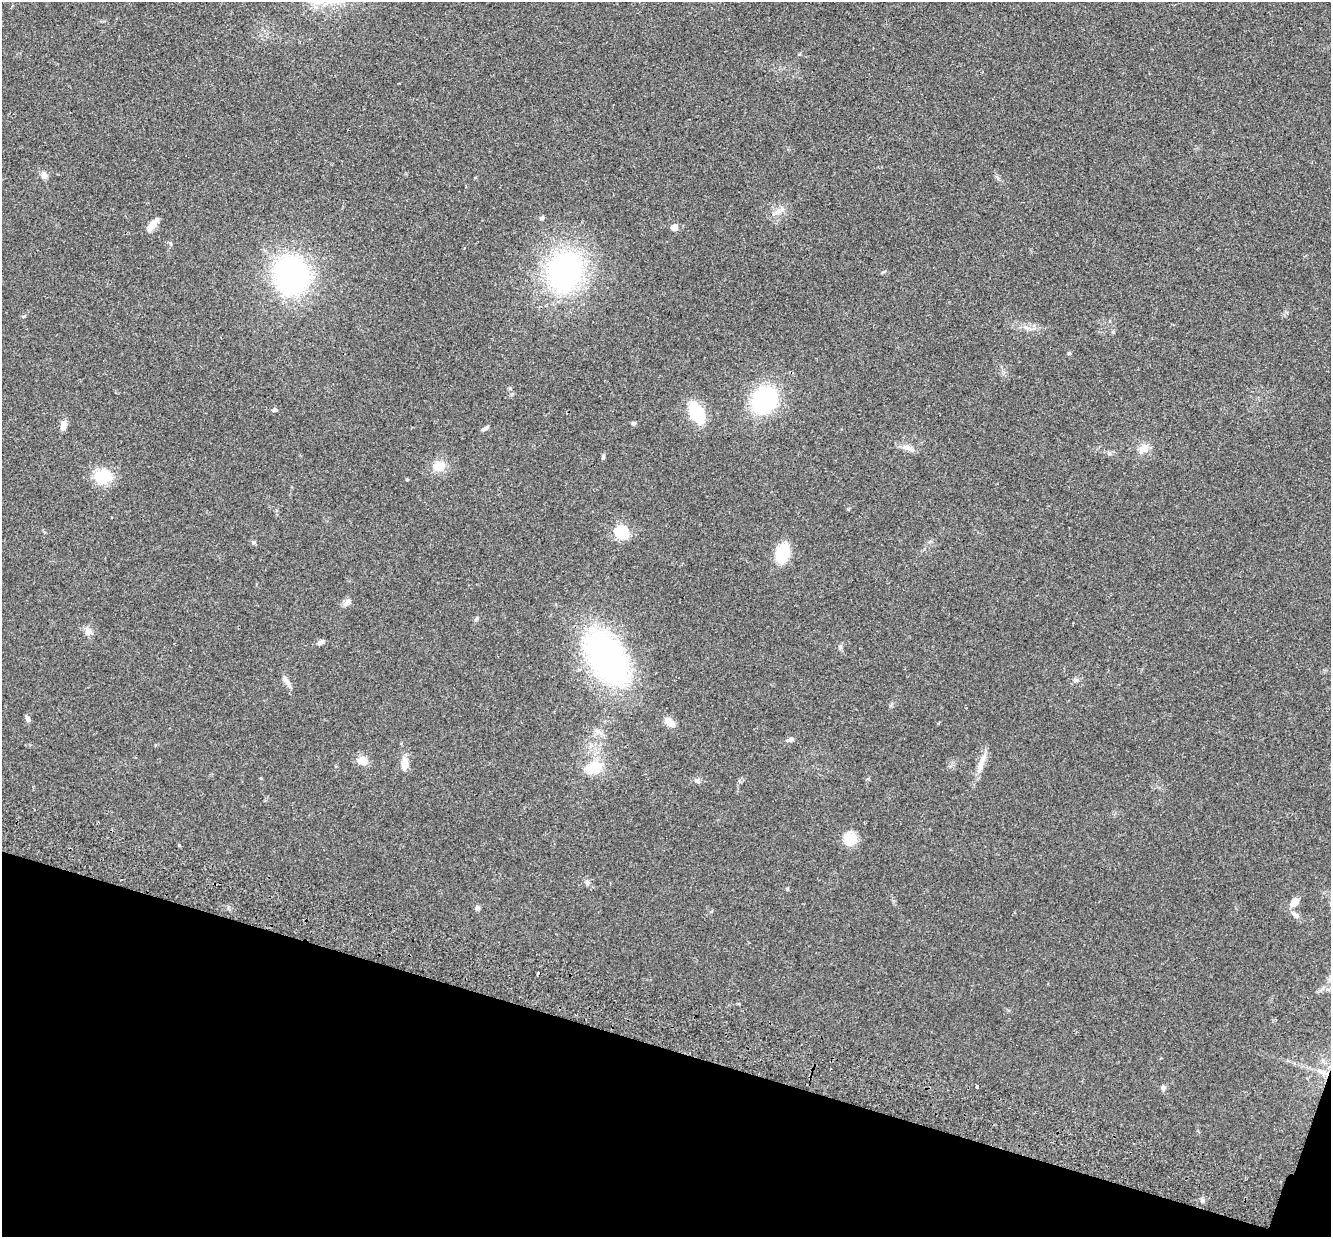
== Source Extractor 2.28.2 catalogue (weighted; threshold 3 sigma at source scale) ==
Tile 15 of 4 x 4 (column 3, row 4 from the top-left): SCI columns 2680-4008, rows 187-1421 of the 5357 x 5440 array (HDU 1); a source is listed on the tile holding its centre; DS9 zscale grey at full resolution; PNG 1333 x 1239 px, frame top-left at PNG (2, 2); no overlay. Shown black and unused: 16% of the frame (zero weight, under 2 of 3 exposures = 3% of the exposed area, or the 3 px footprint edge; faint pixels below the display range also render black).
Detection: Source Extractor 2.28.2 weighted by HDU 2 'WHT'; one run over the whole footprint, this tile lists its part. Background 0.0531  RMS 0.0079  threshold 0.0354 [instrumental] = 3 sigma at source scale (4.5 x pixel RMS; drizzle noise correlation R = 1.50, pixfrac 1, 0.05/0.05 arcsec/px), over >= 5 px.
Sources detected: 52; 1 cosmic-ray / hot-pixel residue — not listed; the other 51 listed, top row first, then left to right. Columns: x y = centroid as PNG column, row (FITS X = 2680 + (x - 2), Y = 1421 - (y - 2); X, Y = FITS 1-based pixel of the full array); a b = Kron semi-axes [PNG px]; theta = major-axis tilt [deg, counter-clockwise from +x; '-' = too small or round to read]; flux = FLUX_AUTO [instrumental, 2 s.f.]
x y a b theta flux
44 175 10 7 -74 3
779 211 7 5 -90 2.1
542 218 5 5 - 1.3
152 225 20 6 53 6.1
674 228 5 5 - 10
171 244 6 3 -70 0.9
565 271 40 33 69 160
291 275 26 22 -78 200
1069 353 5 4 - 0.89
764 400 20 17 53 100
274 410 7 4 27 1.3
697 412 20 12 -62 33
633 423 5 5 - 1.3
64 425 12 6 76 4.5
485 428 11 4 35 1.7
908 448 20 7 -20 4.7
1143 448 13 10 45 6.8
603 456 10 3 79 1
439 466 14 11 11 11
103 476 19 15 -4 23
622 532 6 6 - 95
253 542 6 5 - 1.2
782 553 16 10 77 34
347 602 12 5 48 2.6
476 619 7 4 46 1.1
88 631 10 8 -73 4.1
321 642 9 5 37 2.1
840 647 7 4 89 1.3
606 657 52 27 -63 220
1075 680 7 6 - 1.7
287 681 17 6 -58 3.8
28 719 8 6 -61 1.8
669 722 14 8 -44 6.5
790 740 9 5 11 2.4
363 760 12 10 -18 6.9
405 763 18 9 89 6.9
980 764 20 8 73 7.1
594 768 10 7 14 30
261 778 5 3 - 0.61
697 781 7 5 -30 1.5
850 839 11 10 - 19
179 845 3 3 - 1.9
587 882 7 6 - 1.7
787 889 4 4 - 0.76
1294 902 10 7 43 6.9
477 908 6 6 - 1.8
1295 915 12 5 -45 2.9
1321 1072 15 5 -16 4.2
977 1087 4 3 - 2.4
1163 1088 7 6 - 1.8
1202 1200 6 4 1 1.4